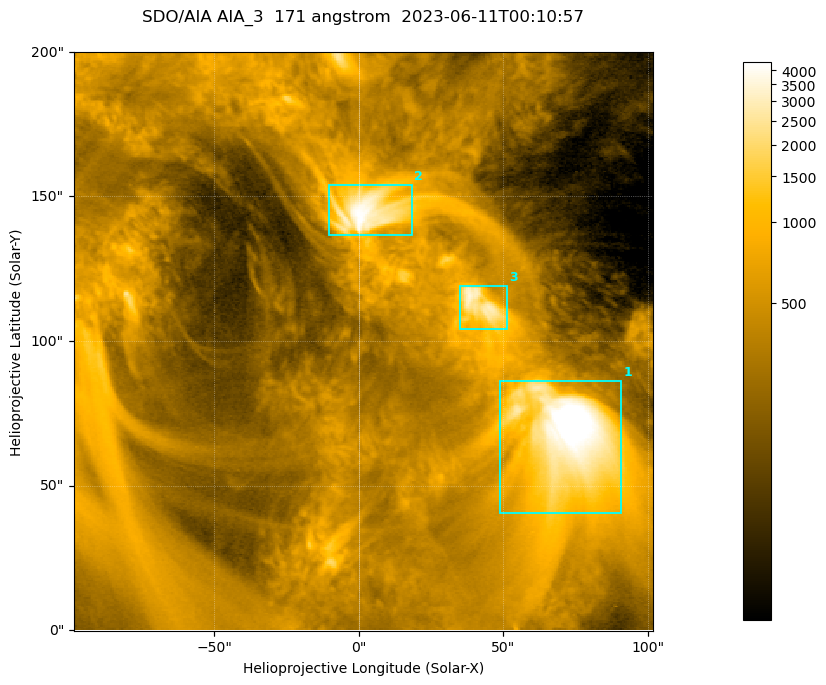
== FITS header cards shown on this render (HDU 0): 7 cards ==
TELESCOP= 'SDO/AIA '           / For AIA: SDO/AIA
INSTRUME= 'AIA_3   '           / For AIA: AIA_ATA1, AIA_ATA2, AIA_ATA3 or AIA_AT
WAVELNTH=                  171 / [angstrom] Wavelength
WAVEUNIT= 'angstrom'           / Wavelength unit: angstrom
DATE-OBS= '2023-06-11T00:10:57.351' / [ISO] Date when observation started; ISO 8
CTYPE1  = 'HPLN-TAN'           / CTYPE1; Typically HPLN
CTYPE2  = 'HPLT-TAN'           / CTYPE2; Typically HPLT

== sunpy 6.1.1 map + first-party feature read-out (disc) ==
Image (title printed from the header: SDO/AIA AIA_3  171 angstrom  2023-06-11T00:10:57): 334 x 334 px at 0.599 arcsec/px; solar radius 945 arcsec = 1577 px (partial field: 1.4% of the solar disc is inside the frame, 100% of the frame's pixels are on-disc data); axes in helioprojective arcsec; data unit not stated in the header (colour bar unlabelled)
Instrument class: DISC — disc imager (sunpy class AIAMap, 171 A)
Bright regions (active regions / flare kernels): reference = the on-disc median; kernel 3 px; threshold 5 sigma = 1100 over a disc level ~359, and >= 1.15x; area >= 111 px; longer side >= 4 px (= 2.4 arcsec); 3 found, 3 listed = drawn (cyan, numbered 1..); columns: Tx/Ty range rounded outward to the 2 arcsec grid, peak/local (2 s.f.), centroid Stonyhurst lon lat
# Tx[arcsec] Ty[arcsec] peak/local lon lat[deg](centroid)
1 48..92 40..86 17 +4 +4
2 -12..20 136..154 12 +0 +9
3 34..52 104..120 9.4 +3 +7